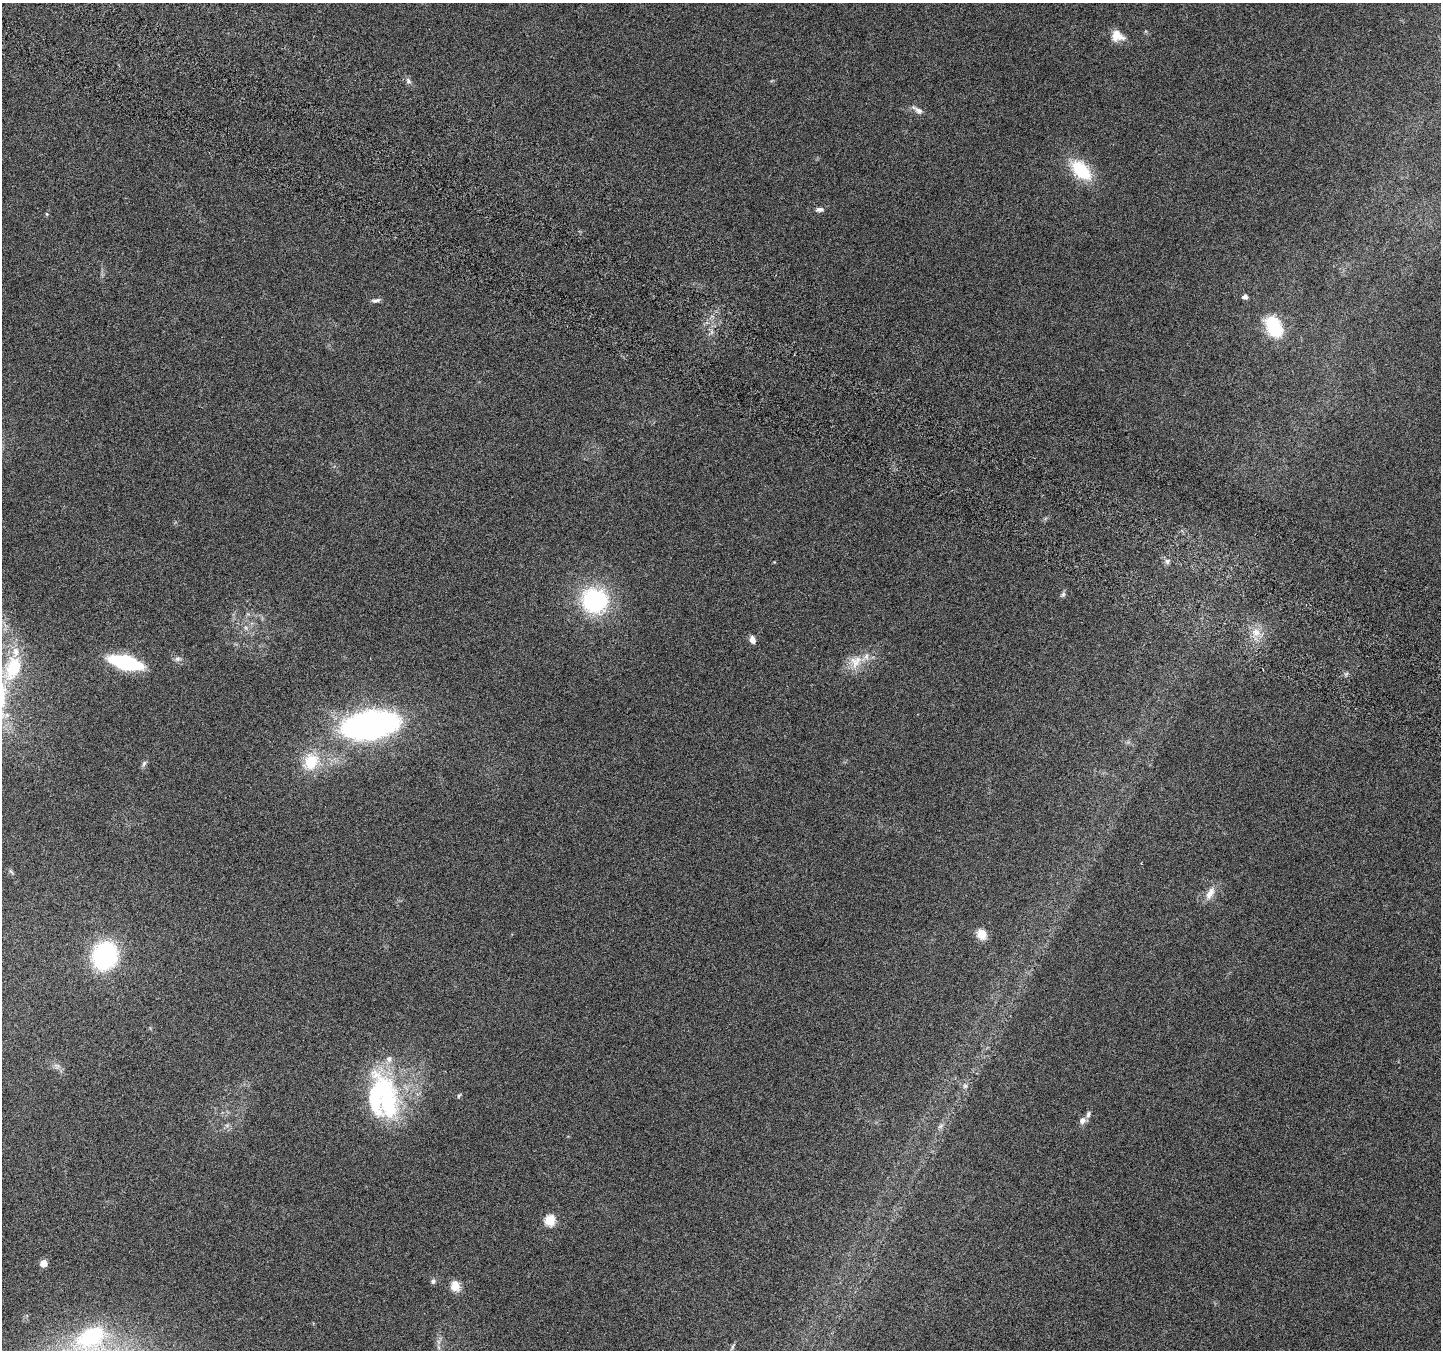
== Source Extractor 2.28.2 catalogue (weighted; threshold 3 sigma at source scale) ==
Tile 11 of 4 x 4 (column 3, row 3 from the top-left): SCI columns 2910-4348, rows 1602-2949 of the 5825 x 5965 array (HDU 1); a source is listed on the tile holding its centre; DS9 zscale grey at full resolution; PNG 1443 x 1352 px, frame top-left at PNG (2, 3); no overlay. Shown black and unused: <1% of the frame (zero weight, under 3 of 6 exposures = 3% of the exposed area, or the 3 px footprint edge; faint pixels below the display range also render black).
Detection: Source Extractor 2.28.2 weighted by HDU 2 'WHT'; one run over the whole footprint, this tile lists its part. Background 0.0353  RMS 0.0041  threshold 0.0166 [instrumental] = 3 sigma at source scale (4.09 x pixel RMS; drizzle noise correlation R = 1.36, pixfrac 0.8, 0.0396/0.0396 arcsec/px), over >= 5 px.
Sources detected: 42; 2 inside a brighter object's white glare — not listed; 3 inside a brighter listed object's ellipse — not listed separately; the other 37 listed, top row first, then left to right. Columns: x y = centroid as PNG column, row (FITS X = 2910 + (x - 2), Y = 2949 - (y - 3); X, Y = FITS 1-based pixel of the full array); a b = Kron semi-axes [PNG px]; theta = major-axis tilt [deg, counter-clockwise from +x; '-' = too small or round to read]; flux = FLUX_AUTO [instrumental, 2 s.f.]
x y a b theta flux
1117 36 16 12 -22 4.8
408 81 9 5 -47 1.2
918 110 12 7 -29 1.8
1081 170 27 16 -45 17
820 209 10 5 1 1.3
1245 297 4 4 - 1.9
376 300 12 5 8 1.2
1274 327 20 13 -64 21
1167 561 7 6 - 1.2
1063 594 8 6 49 0.84
594 600 30 28 -16 38
1256 632 11 9 -15 3.5
752 639 8 6 -73 2.2
178 659 9 6 6 1.2
856 661 20 15 57 6.4
125 662 27 9 -15 42
13 668 32 19 67 20
370 725 34 15 9 230
311 762 24 19 62 13
144 763 8 5 62 0.96
11 872 8 3 -45 0.56
1210 893 19 9 61 3.6
981 934 10 9 - 5.2
105 956 17 14 70 80
57 1066 11 4 -33 1.2
965 1086 7 6 - 1.1
459 1096 7 4 57 0.51
387 1098 65 26 -82 46
1088 1114 9 6 67 1.1
1082 1120 8 7 - 2
940 1126 9 5 36 1
550 1220 6 5 - 23
43 1263 5 5 - 7.3
433 1281 7 6 - 0.87
455 1286 13 11 -79 4
91 1337 33 20 27 33
732 1347 9 4 71 0.68
Isophote crosses this tile's border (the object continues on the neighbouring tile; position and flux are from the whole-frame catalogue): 1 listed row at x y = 13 668